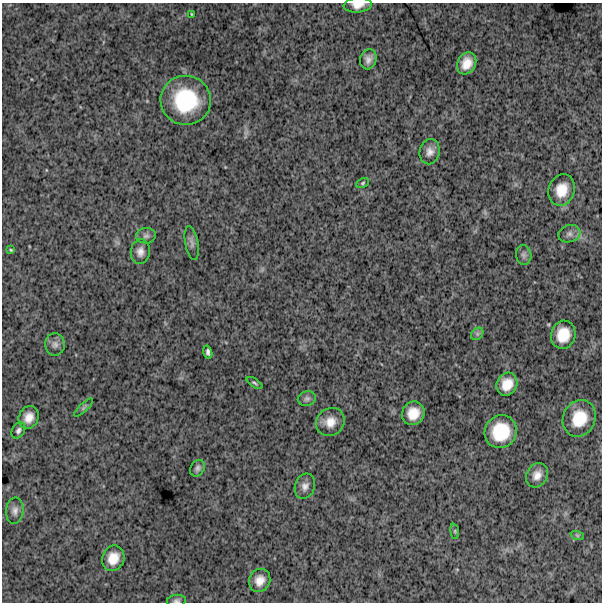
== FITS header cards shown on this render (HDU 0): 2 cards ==
NAXIS1  =                  600
NAXIS2  =                  600

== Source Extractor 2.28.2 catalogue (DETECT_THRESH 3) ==
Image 600 x 600 px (HDU 0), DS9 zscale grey, 1 PNG px = 1 image px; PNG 604 x 604 px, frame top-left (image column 1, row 600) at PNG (2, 3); each listed source drawn as its Kron ellipse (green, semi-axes under 4 px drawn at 4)
Background 1310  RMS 290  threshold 870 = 3 sigma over >= 5 px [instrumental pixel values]
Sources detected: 37; all 37 listed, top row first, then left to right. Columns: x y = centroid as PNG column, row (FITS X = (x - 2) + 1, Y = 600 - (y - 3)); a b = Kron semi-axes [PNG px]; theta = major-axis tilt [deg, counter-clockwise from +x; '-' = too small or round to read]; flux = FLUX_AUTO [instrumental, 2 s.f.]
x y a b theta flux
358 5 14 7 5 1.6e+05
192 14 4 2 - 1.9e+04
368 59 10 8 72 1.1e+05
467 63 11 9 61 2.5e+05
186 100 25 24 - 1.3e+06
430 152 12 10 78 1.3e+05
363 183 6 4 28 2.9e+04
562 190 16 13 71 3.6e+05
569 234 11 8 16 9.3e+04
146 236 10 7 3 7.0e+04
192 243 17 6 -79 8.4e+04
11 250 4 3 - 2.0e+04
140 252 12 9 83 1.3e+05
524 255 10 7 -80 7.2e+04
477 334 7 5 45 4.7e+04
563 335 14 12 77 4.1e+05
55 344 11 9 -87 1.0e+05
208 352 7 4 -74 5.6e+04
255 383 9 3 -33 3.2e+04
507 384 12 10 62 3.0e+05
307 399 9 7 14 6.4e+04
84 407 12 4 43 3.8e+04
413 413 12 11 - 3.1e+05
29 417 12 9 65 2.0e+05
579 418 19 16 65 5.6e+05
330 422 15 13 39 2.4e+05
18 431 8 6 59 5.8e+04
501 432 17 16 - 7.4e+05
198 468 9 6 58 6.4e+04
537 475 13 10 61 1.8e+05
305 486 13 10 71 1.2e+05
15 511 13 9 84 1.1e+05
455 531 7 4 -83 2.7e+04
577 535 7 4 -19 3.1e+04
113 558 13 11 68 2.9e+05
260 580 12 10 65 2.0e+05
176 601 9 6 6 5.6e+04
At the frame edge (FLAGS 8, measured only in part): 2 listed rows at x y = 358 5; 176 601